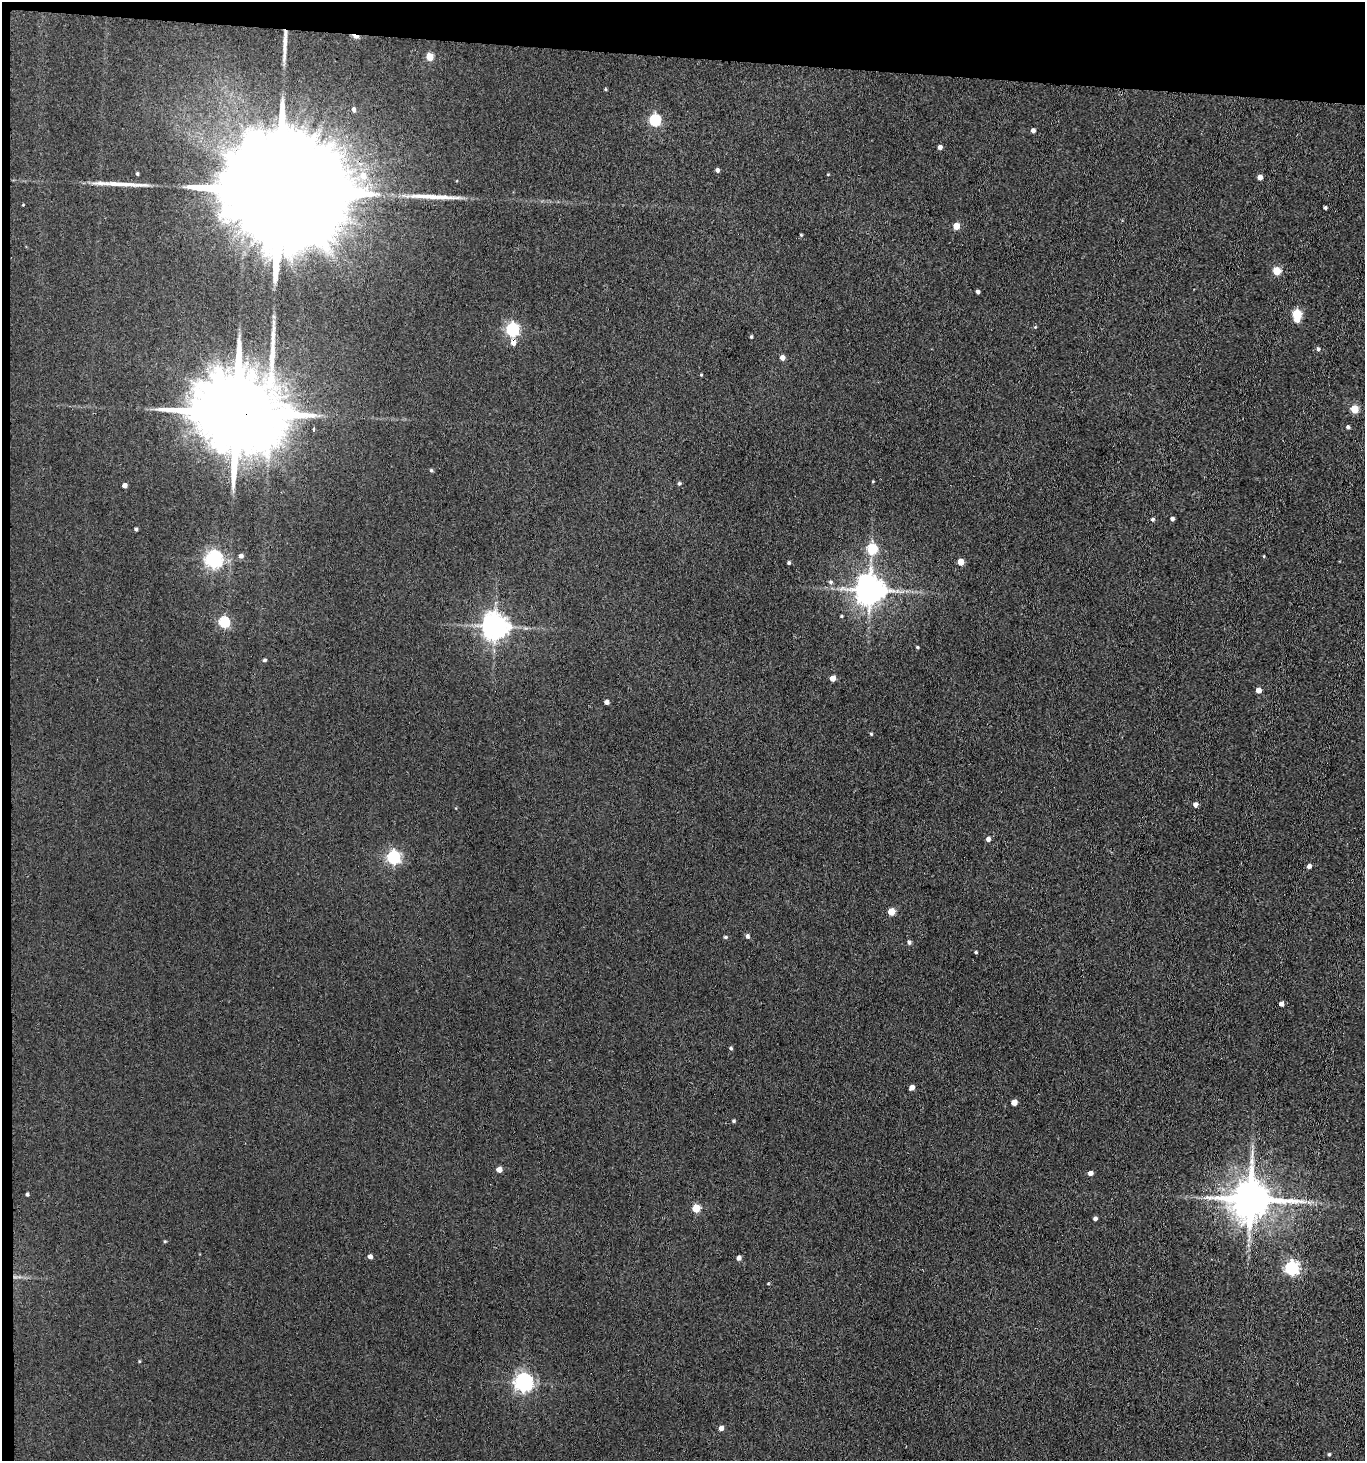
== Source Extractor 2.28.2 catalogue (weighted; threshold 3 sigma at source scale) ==
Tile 1 of 3 x 3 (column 1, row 1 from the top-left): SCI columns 220-1582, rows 2925-4383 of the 4470 x 4389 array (HDU 1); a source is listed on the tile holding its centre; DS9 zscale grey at full resolution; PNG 1367 x 1463 px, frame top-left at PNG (2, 2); no overlay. Shown black and unused: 4% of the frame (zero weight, under 3 of 4 exposures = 5% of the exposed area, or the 3 px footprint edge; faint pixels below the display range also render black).
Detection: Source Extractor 2.28.2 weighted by HDU 2 'WHT'; one run over the whole footprint, this tile lists its part. Background 0.0681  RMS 0.0066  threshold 0.0295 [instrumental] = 3 sigma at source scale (4.5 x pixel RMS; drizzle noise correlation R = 1.50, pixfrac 1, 0.05/0.05 arcsec/px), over >= 5 px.
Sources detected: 85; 3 long thin detections or spike segments (spike, bleed or trail) — not listed; the other 82 listed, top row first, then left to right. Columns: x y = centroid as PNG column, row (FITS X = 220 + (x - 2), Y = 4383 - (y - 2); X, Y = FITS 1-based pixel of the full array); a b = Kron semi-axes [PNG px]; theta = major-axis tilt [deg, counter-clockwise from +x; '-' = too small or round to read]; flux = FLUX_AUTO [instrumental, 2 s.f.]
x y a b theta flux
355 36 10 3 -18 9.6
429 57 5 5 - 17
605 89 4 3 - 0.64
353 109 5 4 - 2.5
655 120 6 5 - 72
1033 130 4 4 - 2.7
940 147 4 4 - 2.8
717 170 4 4 - 1.8
137 174 3 3 - 1.1
363 175 10 9 - 7.9
1260 177 4 4 - 3.8
279 191 82 22 -5 53000
1325 208 3 3 - 1.3
956 226 5 4 - 12
801 235 3 3 - 0.65
1277 271 5 5 - 20
978 292 4 4 - 1.7
1297 314 5 5 - 31
1297 320 5 5 - 6.1
1035 327 5 4 - 0.74
512 329 6 5 - 100
751 337 4 3 - 0.88
513 342 6 6 - 4.3
1318 349 5 4 - 1.6
782 357 5 4 - 3.4
701 375 4 3 - 0.56
1354 409 5 5 - 19
235 412 28 20 -6 12000
1348 427 4 4 - 1.3
314 429 3 3 - 2.7
431 470 5 4 - 0.89
679 483 5 4 - 1
124 485 4 4 - 3.9
1152 519 5 5 - 1.2
1172 519 4 4 - 1.7
136 529 3 3 - 1.1
872 549 5 5 - 43
241 556 5 5 - 2.4
1264 556 3 3 - 0.58
214 559 6 6 - 240
961 562 5 5 - 7.2
789 563 3 3 - 1.2
831 582 6 6 - 1.4
870 590 9 8 - 1100
841 616 5 3 - 0.63
224 622 5 5 - 60
495 627 8 8 - 740
917 647 4 3 - 0.79
264 660 4 3 - 1.2
833 678 4 4 - 5.5
1258 690 4 4 - 5.5
606 702 4 4 - 2.7
871 734 4 4 - 0.74
1195 805 5 4 - 2.7
988 839 5 5 - 2.1
393 857 6 5 - 120
1309 866 4 4 - 2.6
891 911 5 5 - 14
747 936 5 4 - 1.9
725 937 5 4 - 1
909 942 4 4 - 1.8
976 952 4 3 - 0.74
1281 1004 4 4 - 2.8
731 1048 4 4 - 1.1
912 1087 5 4 - 3.4
1014 1102 4 4 - 6.4
734 1121 4 4 - 1
499 1169 5 5 - 4.3
1090 1173 4 4 - 3.8
27 1194 4 3 - 1.1
1250 1199 12 11 - 2100
696 1208 5 5 - 22
1095 1218 4 4 - 1.9
165 1241 4 3 - 0.71
370 1256 4 4 - 2.5
739 1258 4 4 - 2.7
1292 1268 6 6 - 130
768 1283 4 3 - 0.53
139 1361 4 3 - 0.55
523 1383 7 6 - 270
721 1428 4 4 - 3.6
1329 1454 4 4 - 0.93
Overlapping masked pixels (flux is a lower limit): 5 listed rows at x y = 355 36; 279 191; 513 342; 235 412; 1250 1199